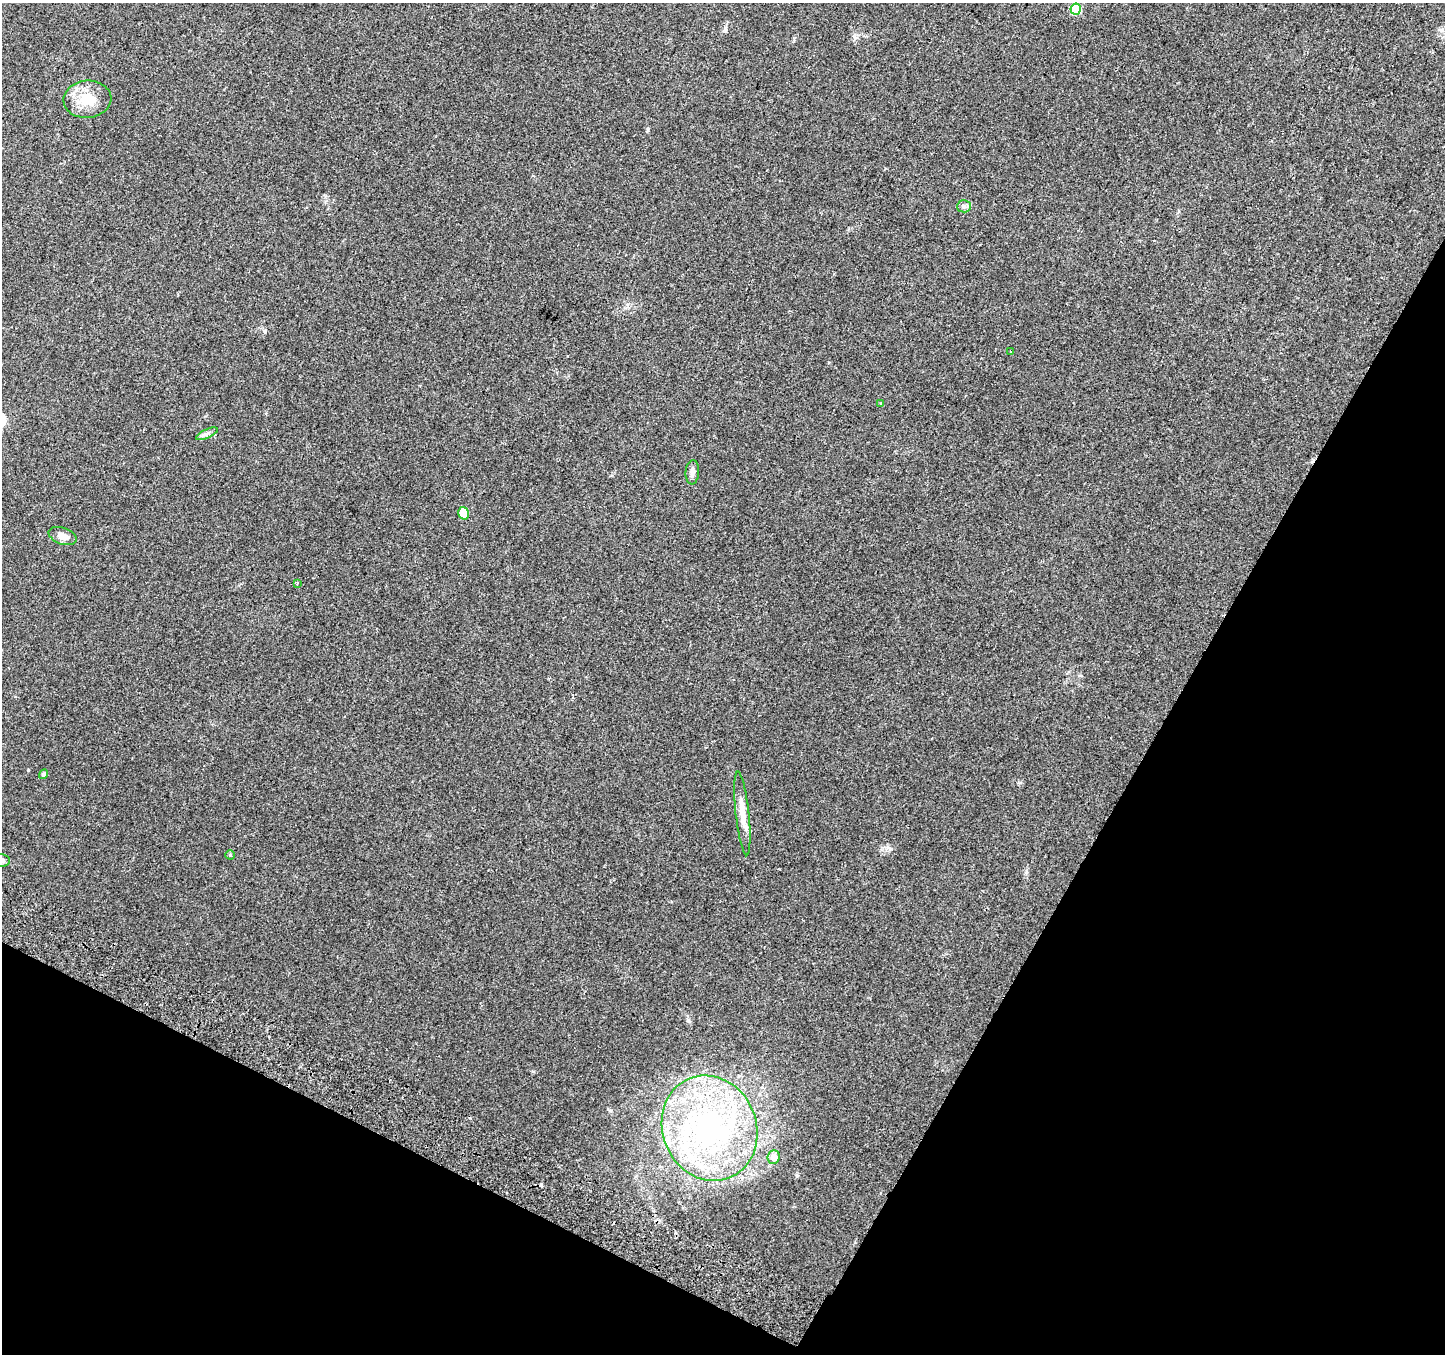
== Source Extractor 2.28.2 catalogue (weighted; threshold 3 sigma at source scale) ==
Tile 15 of 4 x 4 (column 3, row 4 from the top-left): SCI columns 2917-4359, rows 251-1602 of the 5840 x 5975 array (HDU 1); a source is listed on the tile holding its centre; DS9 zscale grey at full resolution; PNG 1447 x 1356 px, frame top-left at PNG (2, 3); each listed source drawn as its Kron ellipse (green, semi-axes under 4 px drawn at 4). Shown black and unused: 27% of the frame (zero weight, under 2 of 3 exposures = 3% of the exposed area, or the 3 px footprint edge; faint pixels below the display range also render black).
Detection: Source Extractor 2.28.2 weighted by HDU 2 'WHT'; one run over the whole footprint, this tile lists its part. Background 0.0522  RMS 0.0054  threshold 0.0243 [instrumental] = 3 sigma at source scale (4.5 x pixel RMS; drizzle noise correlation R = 1.50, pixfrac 1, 0.0396/0.0396 arcsec/px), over >= 5 px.
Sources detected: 19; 1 cosmic-ray / hot-pixel residue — neither listed nor drawn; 2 inside a brighter listed object's ellipse — not listed separately; the other 16 listed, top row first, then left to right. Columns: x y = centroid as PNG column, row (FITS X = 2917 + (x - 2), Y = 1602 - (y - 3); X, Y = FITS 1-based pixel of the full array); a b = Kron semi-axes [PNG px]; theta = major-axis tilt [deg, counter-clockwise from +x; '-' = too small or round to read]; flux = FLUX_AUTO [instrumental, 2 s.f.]
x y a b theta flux
1076 9 6 5 - 20
87 99 24 18 5 13
964 206 6 6 - 1.4
1011 351 3 3 - 1.7
881 403 3 3 - 2.5
207 434 12 4 24 1.6
692 472 12 6 85 2.2
464 513 6 5 - 11
63 536 14 8 -19 3.8
297 583 4 3 - 0.67
44 774 5 4 - 1.3
742 813 42 6 -84 7.8
230 855 5 4 - 0.61
2 860 8 6 -9 1.6
709 1128 54 47 -68 130
774 1157 7 6 - 4.8
Isophote crosses this tile's border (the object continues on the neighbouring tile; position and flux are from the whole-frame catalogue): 1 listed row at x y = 2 860
Unlisted compact peaks at least as high as the median listed source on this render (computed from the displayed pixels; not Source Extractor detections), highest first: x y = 265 331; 648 130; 1026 872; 28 770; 725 28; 609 1110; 688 1020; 797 1176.